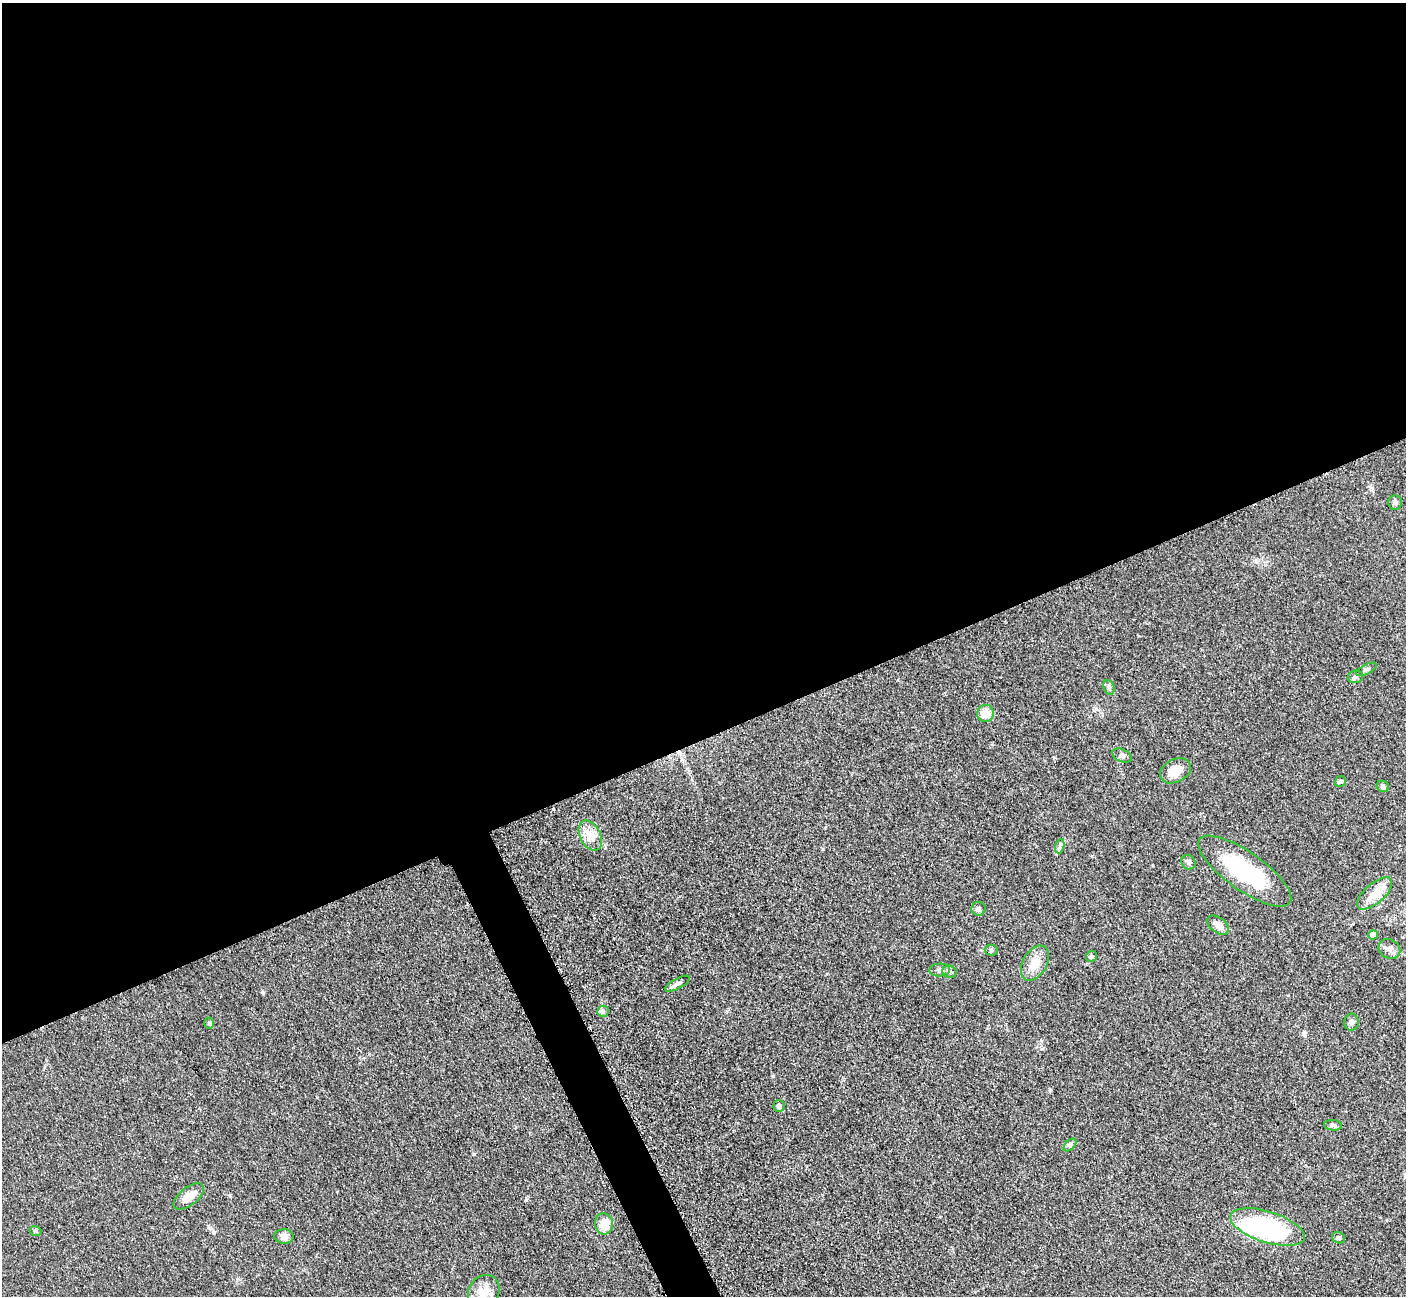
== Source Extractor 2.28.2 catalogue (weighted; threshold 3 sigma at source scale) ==
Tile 2 of 4 x 4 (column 2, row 1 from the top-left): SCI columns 1423-2826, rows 4179-5472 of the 5699 x 5661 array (HDU 1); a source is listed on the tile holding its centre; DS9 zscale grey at full resolution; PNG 1408 x 1298 px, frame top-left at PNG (2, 3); each listed source drawn as its Kron ellipse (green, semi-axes under 4 px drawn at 4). Shown black and unused: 58% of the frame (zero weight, under 3 of 5 exposures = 4% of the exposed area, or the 3 px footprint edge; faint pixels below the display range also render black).
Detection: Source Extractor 2.28.2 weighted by HDU 2 'WHT'; one run over the whole footprint, this tile lists its part. Background 0.0529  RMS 0.0055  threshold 0.0249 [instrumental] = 3 sigma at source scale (4.5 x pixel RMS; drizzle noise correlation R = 1.50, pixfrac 1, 0.05/0.05 arcsec/px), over >= 5 px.
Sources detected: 38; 1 inside a brighter object's white glare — neither listed nor drawn; the other 37 listed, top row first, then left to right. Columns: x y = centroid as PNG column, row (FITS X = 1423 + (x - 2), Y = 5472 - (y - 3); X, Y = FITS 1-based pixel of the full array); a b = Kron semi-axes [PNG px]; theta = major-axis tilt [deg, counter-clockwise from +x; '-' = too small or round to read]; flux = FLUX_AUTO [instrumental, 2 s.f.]
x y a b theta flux
1395 502 7 7 - 1.7
1366 669 11 4 27 1.4
1355 677 7 6 - 1.7
1109 687 7 5 -71 1.3
985 713 8 8 - 8.2
1122 756 10 6 -27 1.7
1175 771 16 11 27 8.4
1340 781 6 5 - 1.3
1383 786 6 5 - 1.5
590 836 16 10 -62 5.9
1060 846 7 4 71 1.2
1188 862 7 6 - 1.5
1245 871 55 19 -35 45
1375 894 22 10 41 7.3
979 909 7 7 - 1.6
1218 925 12 7 -40 4.3
1373 935 5 4 - 4
1389 949 11 9 -34 2.7
991 950 6 5 - 1.1
1091 957 6 5 - 1.1
1035 963 19 12 59 7.9
940 970 10 6 1 1.8
949 972 7 6 - 1.4
678 984 14 5 28 2.4
603 1011 6 5 - 1.2
1352 1022 8 7 - 1.8
209 1023 6 5 - 0.9
779 1106 6 5 - 1.7
1333 1125 9 5 -6 1.3
1070 1145 7 4 45 1.1
189 1196 18 9 38 6.3
604 1224 10 9 - 7.9
1267 1227 39 15 -18 71
36 1231 6 4 -13 0.85
284 1236 10 7 -2 2.8
1339 1238 7 5 -28 1
484 1292 17 15 53 8
Unlisted compact peaks at least as high as the median listed source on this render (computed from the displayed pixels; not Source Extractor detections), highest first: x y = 474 1154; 263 993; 773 1076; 1050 1091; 214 1232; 823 849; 230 1195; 1056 854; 1092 856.